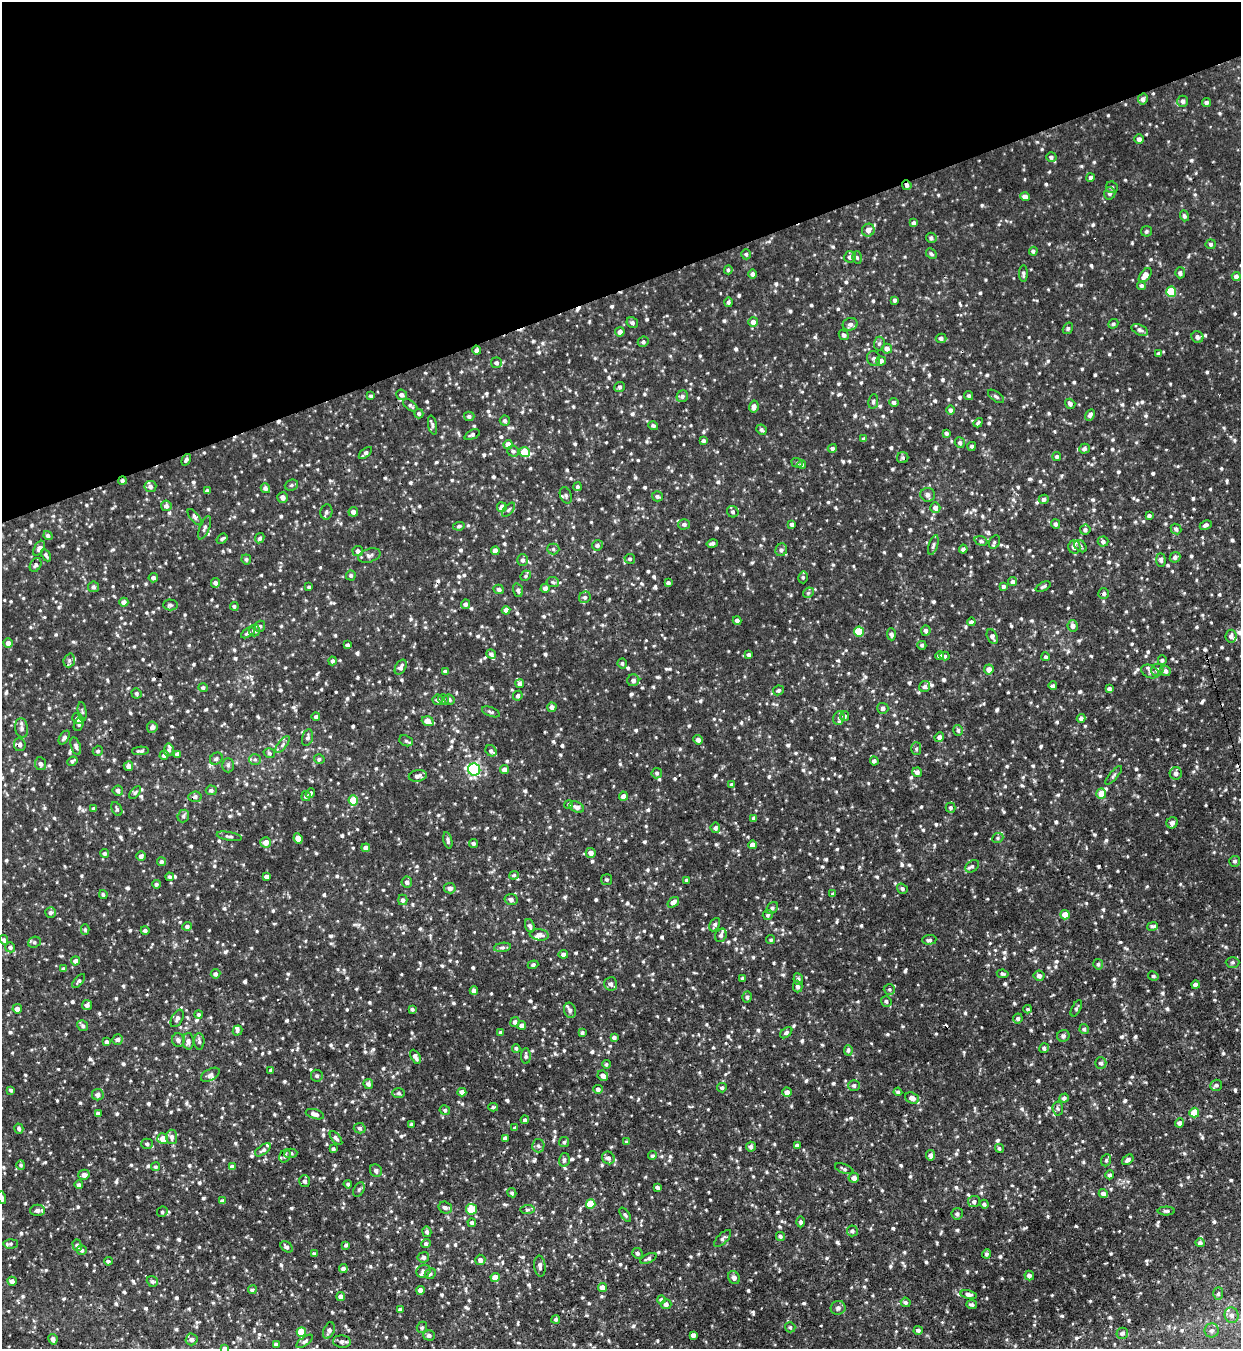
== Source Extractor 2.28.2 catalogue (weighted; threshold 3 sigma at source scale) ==
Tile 3 of 4 x 4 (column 3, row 1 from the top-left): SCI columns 2623-3861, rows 4043-5389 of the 5371 x 5391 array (HDU 1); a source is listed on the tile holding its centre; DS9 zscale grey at full resolution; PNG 1243 x 1351 px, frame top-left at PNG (2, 2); each listed source drawn as its Kron ellipse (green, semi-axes under 4 px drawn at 4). Shown black and unused: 21% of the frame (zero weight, under 3 of 4 exposures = <1% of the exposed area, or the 3 px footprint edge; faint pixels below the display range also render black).
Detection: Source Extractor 2.28.2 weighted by HDU 2 'WHT'; one run over the whole footprint, this tile lists its part. Background 0.00793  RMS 0.0038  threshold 0.0171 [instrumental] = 3 sigma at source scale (4.5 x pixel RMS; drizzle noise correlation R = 1.50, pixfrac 1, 0.05/0.05 arcsec/px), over >= 5 px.
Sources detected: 1263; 8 cosmic-ray / hot-pixel residue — neither listed nor drawn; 20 inside a brighter listed object's ellipse — not listed separately; of the other 1235, all 500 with FLUX_AUTO >= 0.673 (the completeness limit of this list) listed and drawn (735 fainter detections not listed), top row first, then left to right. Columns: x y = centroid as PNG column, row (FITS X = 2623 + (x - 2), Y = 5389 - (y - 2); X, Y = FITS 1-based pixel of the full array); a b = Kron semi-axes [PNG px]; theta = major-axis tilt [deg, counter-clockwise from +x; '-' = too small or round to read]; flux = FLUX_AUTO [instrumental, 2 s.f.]
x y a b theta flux
1143 99 5 5 - 1.4
1183 101 6 5 - 1.1
1207 102 4 4 - 0.99
1139 139 5 4 - 1.4
1051 157 5 5 - 0.98
1090 177 4 4 - 0.85
907 185 5 4 - 1.2
1112 187 6 6 - 0.7
1110 193 6 5 - 1.1
1025 197 5 4 - 2
1184 216 5 4 - 0.77
914 223 4 3 - 1.1
868 230 6 6 - 2.3
1146 231 5 5 - 0.84
931 238 5 5 - 0.86
1211 244 5 5 - 0.85
1033 251 4 4 - 0.87
746 254 5 4 - 0.72
931 254 6 4 -45 0.7
850 257 6 5 - 1.3
857 257 6 5 - 0.69
728 270 4 4 - 0.7
1180 273 5 5 - 1.1
752 274 4 4 - 0.98
1023 274 8 4 90 0.85
1145 275 8 5 53 2.9
1236 276 4 4 - 1.5
1141 286 4 4 - 0.83
1171 292 5 5 - 14
895 300 3 3 - 0.68
729 302 5 4 - 0.77
753 322 5 5 - 2
632 323 6 5 - 1.1
850 324 7 6 - 1.1
1113 324 5 4 - 0.74
1068 328 6 5 - 0.76
1140 330 9 5 -26 1
620 332 4 4 - 1.9
844 335 5 4 - 0.91
1197 337 6 5 - 1.2
941 338 5 4 - 0.98
643 342 6 5 - 0.81
879 344 7 5 86 0.81
887 349 5 5 - 1.7
477 350 5 4 - 1.2
1158 354 4 4 - 0.87
874 359 7 6 - 0.93
881 361 5 4 - 1.7
496 363 5 5 - 0.96
620 387 5 5 - 0.79
402 395 5 5 - 1.3
371 396 4 3 - 0.75
682 396 6 5 - 1.1
969 396 5 4 - 0.69
996 396 9 4 -36 0.86
873 401 7 5 80 0.75
894 402 5 4 - 0.98
1070 404 5 4 - 1.1
410 405 8 4 -38 0.79
754 407 6 4 80 1.8
951 410 4 4 - 0.89
419 414 4 4 - 0.75
1090 415 6 4 63 1.2
469 416 5 4 - 0.78
505 420 5 5 - 0.76
978 423 5 3 - 0.76
432 425 9 4 -77 0.8
653 426 5 4 - 0.79
761 430 5 5 - 0.87
946 433 4 4 - 0.83
472 435 8 4 25 0.81
864 439 4 4 - 0.91
703 441 4 3 - 0.8
960 443 5 5 - 0.87
508 445 5 4 - 2.9
972 446 4 4 - 0.77
832 448 4 4 - 0.9
1084 449 5 5 - 1
513 451 6 5 - 0.95
524 452 5 5 - 9.7
365 453 8 4 42 1.1
1057 457 4 4 - 0.86
903 458 5 5 - 0.73
186 460 6 4 57 0.82
797 463 6 4 -20 0.68
802 464 4 4 - 0.78
122 481 4 4 - 0.75
291 485 7 5 22 0.75
150 486 6 5 - 1.2
577 487 4 4 - 0.68
265 488 5 4 - 1.2
207 491 4 3 - 0.82
566 495 8 5 -67 0.91
928 495 7 7 - 1.3
657 496 5 5 - 0.88
283 497 5 5 - 1.5
1044 499 5 4 - 1.1
166 506 5 5 - 1.4
502 507 5 4 - 3.4
935 508 5 5 - 1.7
508 510 8 4 48 0.8
326 512 7 6 - 0.94
353 512 5 4 - 1.5
733 512 6 5 - 0.92
1149 516 3 3 - 0.72
195 517 10 4 -52 0.9
684 524 5 5 - 1
792 524 4 3 - 1.2
1055 524 5 4 - 0.97
1206 525 6 3 28 0.96
459 526 6 4 11 0.72
205 528 12 5 67 1.2
1176 529 5 5 - 0.94
1085 530 5 5 - 0.95
48 535 5 4 - 0.99
260 538 5 4 - 0.85
222 539 6 4 38 0.74
981 541 7 4 -15 0.82
1103 541 5 5 - 1
994 542 7 5 61 0.71
712 543 5 3 - 0.99
597 545 5 5 - 0.95
933 545 10 4 72 0.82
1081 546 7 5 -43 0.75
1074 547 6 6 - 1.6
39 548 8 5 58 1.2
553 549 6 5 - 0.73
963 549 4 4 - 0.91
781 550 6 5 - 1.1
358 551 5 5 - 1
495 551 4 4 - 2
46 555 7 4 -60 0.78
369 555 11 6 17 1.3
1175 557 5 5 - 0.97
246 559 5 5 - 0.84
630 559 5 5 - 0.73
523 560 6 5 - 1.1
1161 560 7 4 -86 1
36 565 7 5 62 0.88
351 575 5 5 - 0.79
526 576 5 5 - 0.71
803 577 6 5 - 0.72
153 578 5 4 - 0.91
553 582 6 5 - 0.67
1013 582 4 4 - 1.1
215 583 5 4 - 1.2
668 583 4 3 - 0.82
1003 586 4 3 - 0.8
93 587 5 5 - 0.9
309 587 3 3 - 0.79
1043 587 8 4 25 0.72
545 588 4 4 - 1.2
499 589 5 4 - 1.1
518 590 7 4 -74 1
808 593 6 4 44 0.72
1104 593 5 5 - 0.83
585 597 6 5 - 0.9
124 602 4 4 - 1.7
465 604 5 4 - 1
170 605 7 5 -2 0.87
234 606 4 4 - 0.7
506 610 4 4 - 2.3
737 621 4 4 - 1.2
971 622 4 4 - 0.98
260 626 6 4 67 0.67
1073 626 5 5 - 1.5
254 630 6 5 - 1.8
926 631 5 5 - 0.99
859 632 5 5 - 10
248 633 7 4 31 0.94
891 634 6 4 -85 0.99
1231 636 6 5 - 1.3
992 637 7 5 -63 1.3
8 643 5 4 - 2
347 645 4 3 - 0.9
922 645 4 4 - 0.73
491 654 5 4 - 0.93
749 655 4 4 - 0.81
939 656 4 4 - 1.1
944 656 5 4 - 1
1046 657 4 4 - 0.71
69 660 7 5 70 0.96
1162 660 5 4 - 0.69
333 661 4 4 - 0.81
622 663 5 4 - 0.69
401 667 8 5 59 1.4
989 669 5 5 - 2.1
1157 670 6 6 - 1.3
445 671 3 3 - 0.72
1150 671 9 6 -22 1.1
1165 671 5 5 - 1.3
633 680 6 6 - 1.4
520 684 4 4 - 1.3
1053 686 4 4 - 0.75
925 687 6 5 - 1.1
203 688 5 4 - 0.75
1109 689 4 4 - 1
778 690 5 4 - 0.77
136 693 5 5 - 0.74
518 696 5 4 - 0.98
449 699 5 5 - 0.72
438 700 5 5 - 1.2
444 700 5 5 - 0.81
552 707 4 4 - 1.4
883 708 5 5 - 1.2
82 712 9 4 -82 0.69
491 712 9 4 -22 0.82
844 716 5 4 - 1.1
316 717 4 4 - 0.85
839 718 7 5 69 0.79
1081 718 4 4 - 1.1
77 719 5 5 - 1.5
428 721 6 4 -20 4
79 724 7 4 64 0.78
152 727 5 5 - 1.5
22 728 10 6 -82 1.4
958 730 5 4 - 0.73
307 737 9 5 76 0.96
939 737 5 4 - 1.3
64 738 7 4 58 1
698 740 5 4 - 1.5
406 741 7 5 -22 0.81
283 744 10 4 51 0.94
20 745 6 6 - 1.2
76 746 9 5 -72 1.1
916 749 6 5 - 0.71
169 750 6 5 - 0.77
98 751 5 5 - 0.68
140 751 8 3 3 0.82
491 751 6 5 - 0.8
269 753 6 4 -17 0.71
177 754 4 4 - 1.4
164 755 4 4 - 1
216 759 7 5 38 0.77
255 759 6 5 - 0.72
319 759 5 4 - 0.72
72 761 5 4 - 0.75
874 761 4 4 - 0.97
40 764 6 5 - 1.3
228 765 7 6 - 0.85
128 766 5 4 - 1.6
474 770 6 6 - 49
505 770 4 4 - 1.9
917 772 5 4 - 1.4
657 773 5 5 - 0.74
1176 773 6 6 - 1.5
1114 775 12 3 50 0.76
418 776 9 5 10 1.6
732 784 4 4 - 0.73
211 790 5 5 - 0.9
118 791 5 5 - 1.3
135 792 7 4 52 0.73
310 793 5 4 - 1
1101 793 5 5 - 5.4
306 796 5 4 - 0.81
623 796 4 4 - 1.9
195 797 7 5 6 1.3
353 800 5 4 - 11
569 804 4 4 - 0.71
577 807 7 5 -25 1.5
94 808 4 4 - 0.68
950 808 5 5 - 0.74
117 809 7 5 -61 0.68
183 816 6 5 - 0.86
754 818 4 4 - 1.1
1172 823 6 5 - 1.6
715 828 5 5 - 0.9
229 836 13 4 -11 0.93
298 838 5 4 - 2.9
998 838 6 4 23 0.68
448 840 8 4 -77 0.87
266 842 5 5 - 2.6
473 843 4 4 - 0.89
753 845 4 4 - 2.7
366 848 4 4 - 1.6
105 853 4 4 - 0.83
591 853 5 5 - 2.1
141 856 4 4 - 1.2
1235 861 5 5 - 0.78
161 862 4 4 - 0.84
972 866 7 5 36 0.99
514 875 5 4 - 0.69
170 877 4 4 - 0.68
266 877 4 4 - 1.2
607 880 5 5 - 0.71
687 880 4 4 - 0.93
407 882 5 5 - 1.1
156 884 4 4 - 0.71
450 888 6 5 - 1.3
902 889 6 4 -35 0.82
833 894 4 3 - 0.8
103 895 4 4 - 0.68
511 899 6 5 - 1.1
403 900 5 4 - 1
673 902 6 4 38 1.8
772 908 7 5 45 0.92
50 912 5 5 - 1
768 915 5 5 - 0.73
1065 915 5 4 - 4.5
715 925 7 5 62 1
187 926 5 4 - 0.93
530 926 7 4 -71 1.2
1152 926 5 4 - 0.76
85 930 5 4 - 0.73
145 930 4 4 - 0.9
539 935 9 5 -7 1.9
721 935 7 5 70 1.2
4 940 5 4 - 0.91
771 940 4 4 - 0.71
929 940 7 4 4 0.91
34 942 6 5 - 0.8
10 947 5 4 - 0.87
502 947 8 4 9 0.97
563 954 5 4 - 1.2
75 961 4 4 - 1.4
1233 962 7 5 0 0.75
1098 964 5 5 - 0.7
533 965 5 4 - 0.79
63 969 4 3 - 0.73
215 974 5 4 - 0.83
1003 974 6 4 -9 0.68
1039 976 5 5 - 1.4
1153 976 5 4 - 0.72
742 978 4 3 - 0.74
798 979 6 5 - 0.94
79 981 8 4 50 0.81
611 984 7 6 - 1.5
1196 985 4 4 - 1.3
798 986 6 4 90 1.3
889 989 6 5 - 0.68
474 991 4 4 - 1.6
747 997 5 5 - 0.85
886 1001 5 5 - 0.82
87 1005 5 5 - 1.2
1076 1008 9 4 62 0.72
17 1009 5 4 - 2
412 1009 3 3 - 0.71
1028 1009 4 4 - 0.69
570 1010 8 6 -72 0.93
198 1015 4 4 - 0.87
177 1018 9 5 61 1.2
1018 1018 5 4 - 0.99
515 1022 5 4 - 1.3
522 1025 4 4 - 1.8
83 1026 6 5 - 0.9
1084 1029 5 4 - 0.79
237 1030 5 4 - 0.91
501 1033 4 3 - 1.1
582 1033 4 3 - 0.82
786 1033 7 4 39 0.77
1063 1036 6 6 - 1.1
614 1037 4 3 - 0.98
118 1040 6 5 - 1
178 1040 7 6 - 1.3
188 1041 8 5 -87 1.5
199 1041 8 5 -88 0.95
106 1042 4 3 - 1.2
516 1048 4 4 - 0.72
1044 1048 5 4 - 0.96
848 1050 5 4 - 0.8
526 1056 8 5 -89 1
415 1057 7 4 -61 1.8
1101 1063 6 5 - 0.96
606 1064 4 4 - 0.72
271 1070 4 3 - 0.83
210 1075 10 5 29 1.1
317 1076 6 6 - 0.99
603 1076 5 5 - 1.4
368 1084 5 5 - 1.1
854 1085 6 5 - 0.85
1216 1085 6 5 - 0.96
722 1088 5 4 - 0.68
598 1089 5 4 - 1.2
11 1090 3 3 - 0.7
462 1092 4 4 - 2.1
787 1092 5 4 - 1.7
898 1092 4 4 - 0.76
398 1093 6 5 - 0.81
98 1095 6 5 - 1.4
912 1098 7 5 -20 2.3
1064 1098 5 4 - 0.93
493 1107 5 4 - 0.67
1058 1108 7 5 -85 0.84
445 1110 5 4 - 0.8
98 1113 4 4 - 1.4
1194 1113 5 4 - 8.6
315 1114 9 4 -17 1.5
525 1120 4 4 - 0.88
1179 1123 4 4 - 1.4
411 1124 3 3 - 0.77
360 1128 6 5 - 0.79
515 1128 4 3 - 0.87
19 1129 5 4 - 0.82
172 1137 7 5 -86 1.3
336 1138 8 4 -50 1.1
505 1138 4 3 - 1.3
163 1139 5 5 - 4.1
564 1142 5 5 - 0.68
627 1142 4 4 - 0.73
147 1144 6 5 - 0.84
797 1145 4 3 - 0.84
538 1146 6 6 - 0.99
751 1147 5 5 - 1.2
999 1148 5 4 - 0.69
333 1149 4 3 - 0.76
263 1150 9 4 34 0.98
291 1153 6 4 5 0.8
931 1155 5 4 - 1.4
285 1156 7 5 61 0.82
652 1156 4 4 - 0.69
608 1158 7 6 - 1.4
564 1160 7 5 73 0.99
1106 1160 6 5 - 0.72
1128 1160 6 4 36 1.2
21 1165 5 4 - 0.67
155 1167 4 4 - 0.76
232 1167 4 4 - 1.6
844 1169 10 4 -21 0.79
376 1171 6 5 - 1.1
84 1175 5 5 - 2.1
1110 1175 4 4 - 0.91
854 1178 5 4 - 1.7
305 1181 6 5 - 1.1
348 1184 4 3 - 0.74
79 1185 4 4 - 0.96
657 1187 4 3 - 1
359 1189 8 5 63 0.74
512 1193 5 4 - 0.72
1103 1194 4 4 - 1.5
2 1198 6 4 -77 0.99
222 1201 4 3 - 1.2
974 1201 6 5 - 1
591 1204 5 4 - 9.3
984 1204 4 4 - 0.84
445 1208 7 6 - 1.3
471 1209 5 5 - 7.1
37 1210 7 6 - 1.6
527 1210 7 4 6 0.76
1166 1211 8 4 -1 0.81
162 1212 5 5 - 0.71
957 1214 6 5 - 0.99
625 1215 8 4 -56 0.74
801 1222 5 4 - 0.79
472 1223 4 4 - 0.9
852 1231 5 5 - 0.89
427 1232 5 4 - 0.88
780 1236 4 4 - 0.83
723 1239 11 5 46 1
1200 1243 5 4 - 0.94
11 1244 7 4 3 0.76
426 1244 5 4 - 0.87
77 1245 6 4 -73 0.86
346 1245 4 3 - 0.72
287 1247 7 5 -40 1.1
82 1250 5 5 - 0.92
638 1253 5 5 - 0.95
314 1254 4 4 - 0.74
986 1254 4 4 - 0.94
423 1257 6 5 - 1.1
648 1258 9 4 23 0.92
480 1260 5 5 - 1.3
108 1261 4 4 - 0.91
540 1266 10 5 -84 1.3
343 1268 4 4 - 1.4
423 1271 7 6 - 1.3
430 1274 6 5 - 0.75
1029 1275 5 4 - 1.5
495 1278 4 4 - 3.6
734 1278 7 5 -57 1.3
12 1281 4 4 - 1.3
152 1281 6 5 - 0.81
602 1287 4 4 - 2.6
252 1290 4 4 - 0.74
420 1290 4 4 - 1.9
1218 1293 6 5 - 0.74
969 1294 8 4 -11 1.3
341 1296 4 4 - 1.8
661 1300 4 4 - 0.85
906 1302 5 4 - 0.92
666 1304 5 5 - 1.2
972 1305 5 4 - 0.87
838 1308 7 7 - 1.3
400 1309 4 3 - 0.9
1232 1315 8 7 - 1.8
556 1319 4 4 - 0.93
422 1327 6 5 - 0.73
790 1327 5 5 - 0.76
329 1330 8 5 67 1.4
918 1330 4 4 - 1.2
1212 1330 7 7 - 1.3
301 1332 5 4 - 10
1122 1333 6 5 - 1.1
429 1335 6 5 - 0.98
693 1335 4 4 - 1.3
53 1339 5 4 - 1.5
191 1339 6 6 - 1.2
305 1341 9 4 36 0.93
342 1342 9 6 -4 1.6
276 1344 4 3 - 0.93
225 1348 4 3 - 0.93
Overlapping masked pixels (flux is a lower limit): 3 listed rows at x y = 907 185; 122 481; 195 797
Isophote crosses this tile's border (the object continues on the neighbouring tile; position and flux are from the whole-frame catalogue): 2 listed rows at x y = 2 1198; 225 1348